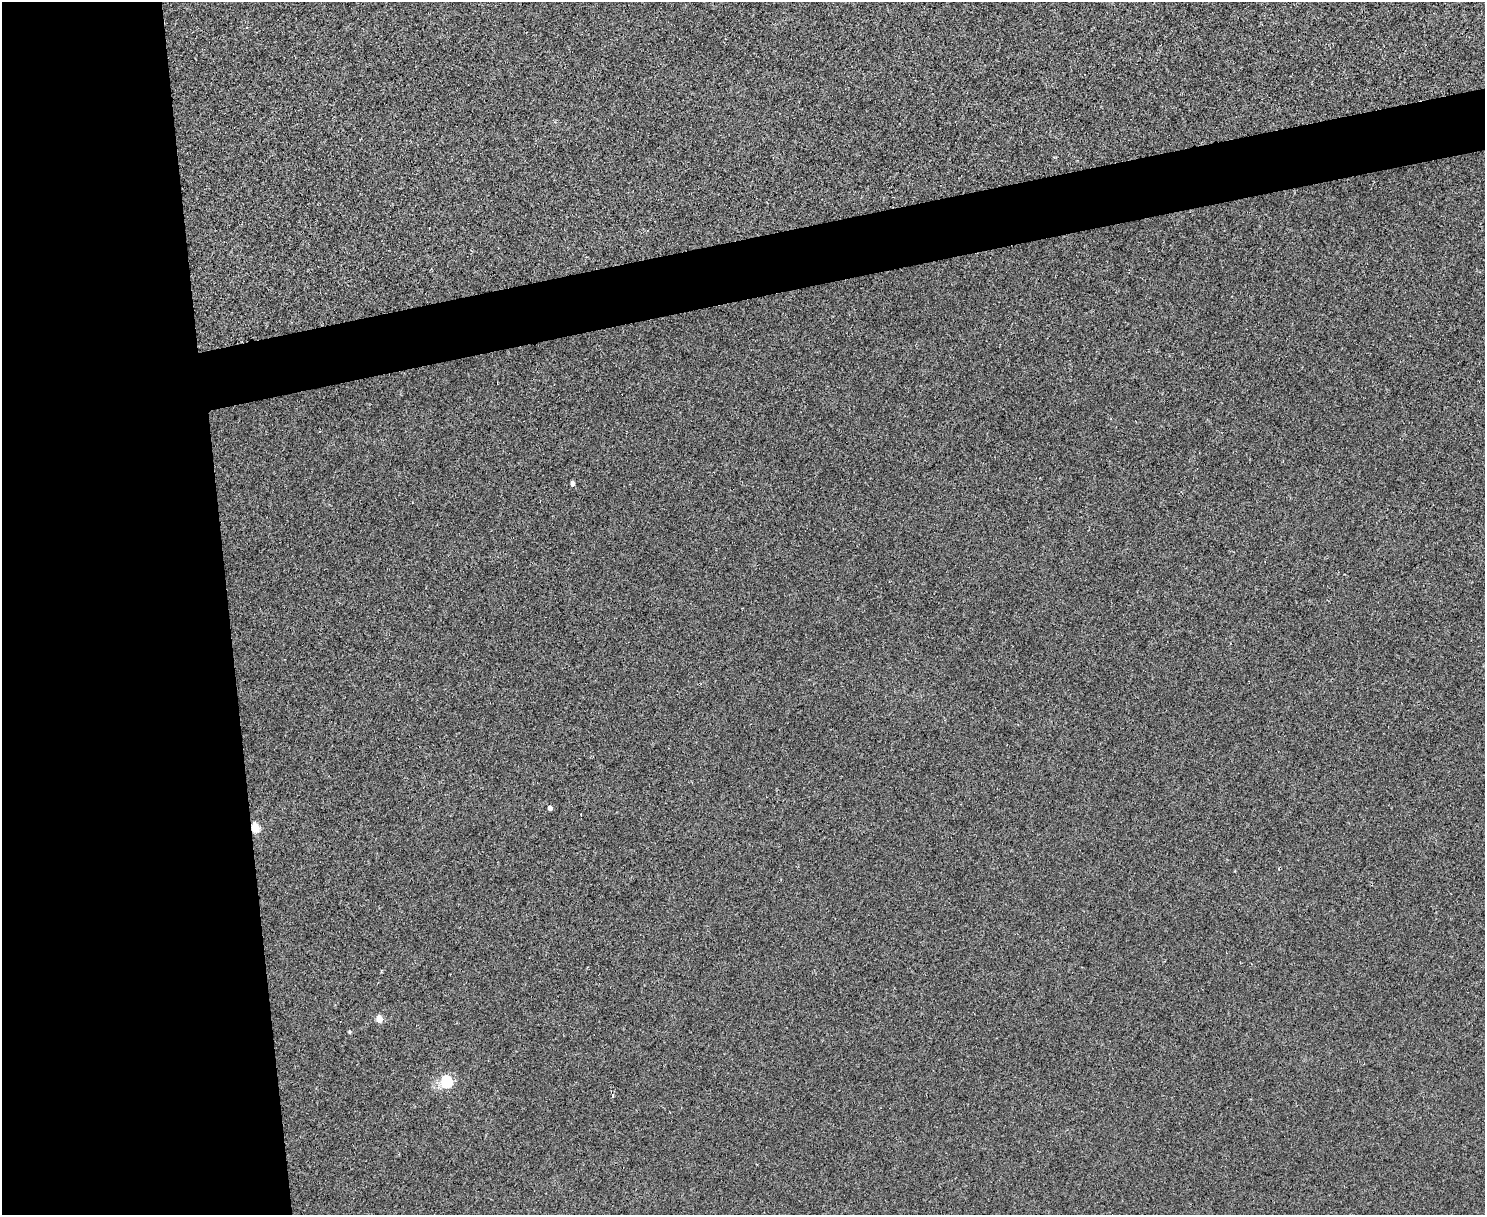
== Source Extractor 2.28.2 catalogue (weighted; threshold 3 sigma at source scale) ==
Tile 7 of 3 x 4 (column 1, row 3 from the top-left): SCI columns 249-1731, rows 1214-2426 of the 4834 x 4854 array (HDU 1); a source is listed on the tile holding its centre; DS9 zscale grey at full resolution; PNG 1487 x 1217 px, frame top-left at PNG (2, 2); no overlay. Shown black and unused: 20% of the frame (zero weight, under 2 of 3 exposures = <1% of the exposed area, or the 3 px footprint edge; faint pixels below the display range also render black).
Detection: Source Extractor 2.28.2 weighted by HDU 2 'WHT'; one run over the whole footprint, this tile lists its part. Background 0.0018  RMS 0.005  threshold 0.0225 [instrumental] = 3 sigma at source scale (4.5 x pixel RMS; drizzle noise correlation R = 1.50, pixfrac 1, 0.05/0.05 arcsec/px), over >= 5 px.
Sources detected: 8; all 8 listed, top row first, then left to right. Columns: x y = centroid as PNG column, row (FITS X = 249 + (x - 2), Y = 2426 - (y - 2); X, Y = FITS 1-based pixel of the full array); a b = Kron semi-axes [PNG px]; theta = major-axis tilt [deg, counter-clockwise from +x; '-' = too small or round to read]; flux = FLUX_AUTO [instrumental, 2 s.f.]
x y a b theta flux
572 483 4 4 - 2.6
550 808 4 4 - 2.5
581 814 3 2 - 0.48
255 827 5 5 - 21
379 1019 5 4 - 9.4
349 1032 4 3 - 0.6
446 1081 6 5 - 51
612 1095 4 3 - 1.3
Overlapping masked pixels (flux is a lower limit): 1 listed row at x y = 255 827